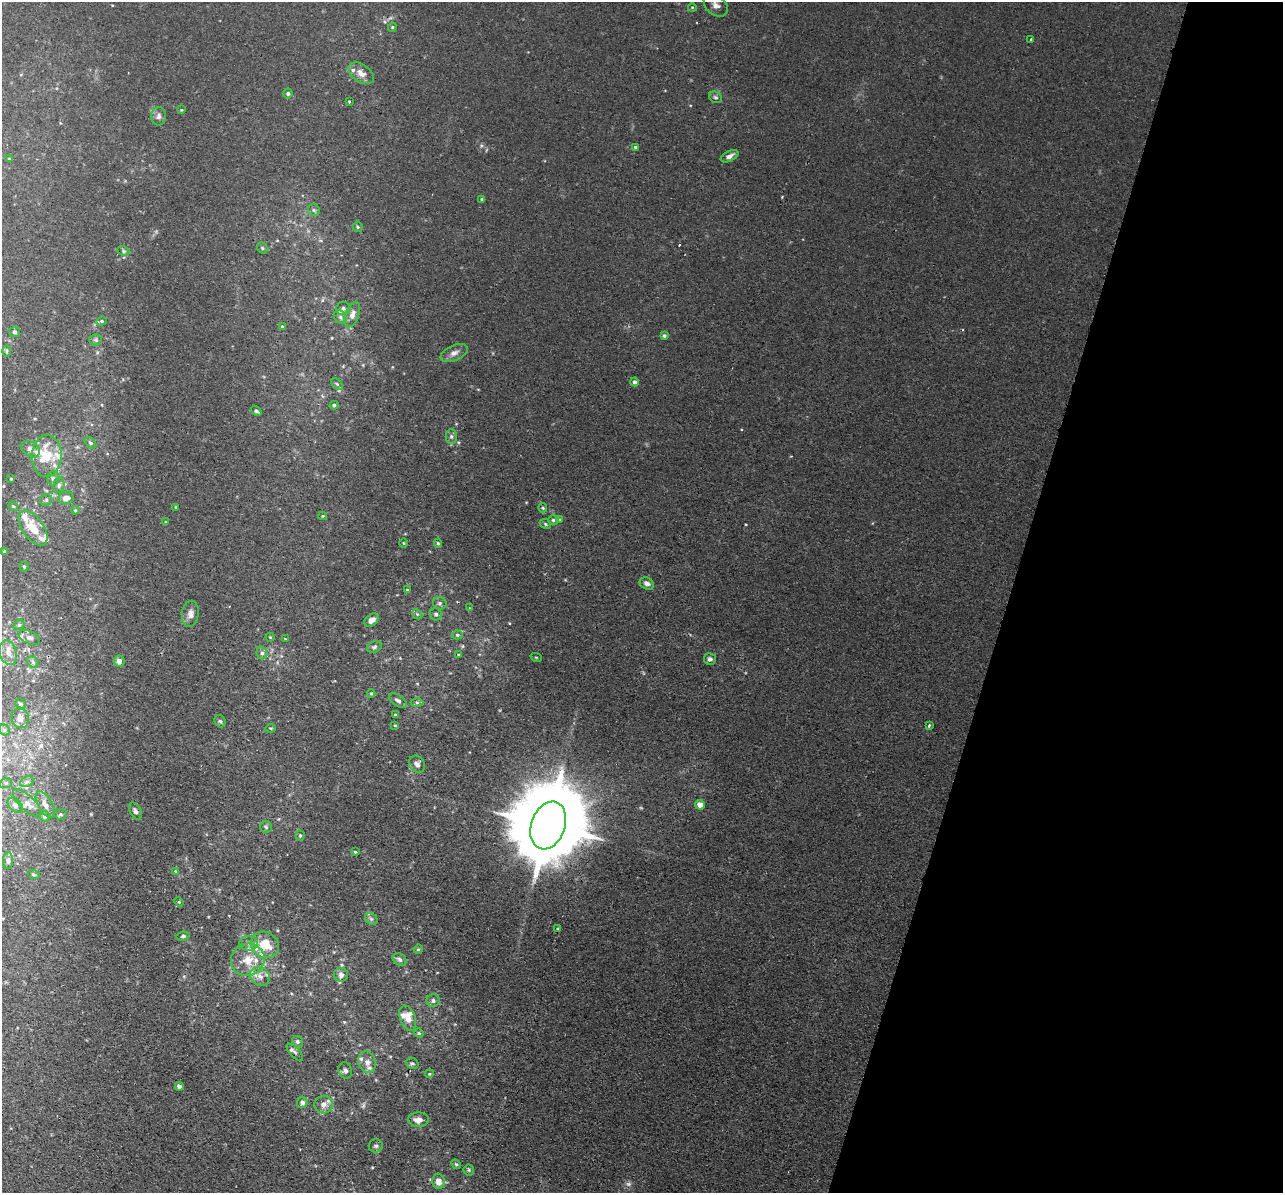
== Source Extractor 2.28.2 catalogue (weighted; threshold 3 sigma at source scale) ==
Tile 8 of 4 x 4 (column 4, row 2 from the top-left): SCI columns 3860-5140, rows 2690-3880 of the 5157 x 5256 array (HDU 1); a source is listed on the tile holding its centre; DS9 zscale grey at full resolution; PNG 1285 x 1195 px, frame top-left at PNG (2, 2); each listed source drawn as its Kron ellipse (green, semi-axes under 4 px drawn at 4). Shown black and unused: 21% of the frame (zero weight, under 2 of 3 exposures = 3% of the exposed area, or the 3 px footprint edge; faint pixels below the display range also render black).
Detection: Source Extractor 2.28.2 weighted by HDU 2 'WHT'; one run over the whole footprint, this tile lists its part. Background 0.0199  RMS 0.0051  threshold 0.0229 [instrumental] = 3 sigma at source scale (4.5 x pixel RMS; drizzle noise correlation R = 1.50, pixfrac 1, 0.05/0.05 arcsec/px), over >= 5 px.
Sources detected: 157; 3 too faint to see at this stretch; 1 cosmic-ray / hot-pixel residue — neither listed nor drawn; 21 inside a brighter listed object's ellipse — not listed separately; the other 132 listed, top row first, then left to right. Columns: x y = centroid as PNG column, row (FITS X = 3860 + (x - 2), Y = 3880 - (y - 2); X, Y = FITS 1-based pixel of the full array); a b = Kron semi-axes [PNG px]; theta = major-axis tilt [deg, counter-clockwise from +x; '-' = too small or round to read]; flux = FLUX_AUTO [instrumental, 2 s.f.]
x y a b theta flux
716 5 13 9 -41 3.2
692 7 4 3 - 0.43
392 27 4 4 - 0.51
1031 39 3 2 - 0.73
361 73 14 9 -35 3.7
288 94 5 4 - 1
715 97 7 5 -29 1
349 101 3 3 - 1.1
181 110 3 3 - 0.45
159 116 9 7 86 1.9
635 147 4 4 - 0.58
729 156 9 5 26 2
9 159 4 3 - 0.51
482 199 4 3 - 0.6
314 210 6 5 - 0.95
358 227 5 5 - 0.64
262 248 6 5 - 0.78
123 251 6 4 -28 0.91
343 308 7 6 - 1.5
352 315 13 6 70 2.5
340 317 7 5 -48 1.3
101 321 5 4 - 0.76
283 327 4 4 - 0.96
14 332 5 5 - 1.1
664 336 4 4 - 0.98
96 340 6 5 - 0.95
7 351 6 4 90 0.66
454 353 14 7 24 2.8
634 382 4 4 - 1.5
337 384 7 4 -44 0.86
334 405 4 4 - 0.96
256 411 6 4 -34 1.2
451 436 7 5 90 1.4
90 443 7 4 -44 0.97
31 449 10 7 -34 2.5
47 456 21 14 88 16
53 478 7 6 - 1.3
11 479 3 3 - 0.42
59 485 8 5 79 1.4
66 498 8 6 7 2.8
46 500 6 6 - 1.1
13 506 5 4 - 0.62
176 507 4 2 - 0.4
543 508 5 4 - 0.58
75 510 4 4 - 0.57
323 516 4 4 - 0.47
553 520 5 4 - 0.91
560 520 4 3 - 0.44
166 522 4 3 - 0.6
545 524 6 4 -25 0.73
33 528 20 10 -55 10
404 543 5 3 - 0.49
438 543 5 4 - 0.78
5 551 4 4 - 0.97
24 567 5 4 - 0.56
647 583 7 6 - 2.1
407 590 3 3 - 0.47
440 603 7 6 - 1.1
469 608 3 3 - 0.39
190 614 13 8 84 3
417 614 6 4 -45 0.66
436 614 6 6 - 1.3
372 620 8 5 39 2.7
19 625 6 5 - 0.84
457 635 5 4 - 0.74
270 637 4 4 - 0.6
29 638 11 6 -24 1.9
285 639 3 3 - 0.39
374 647 8 5 22 1.1
8 653 13 8 -73 3.8
262 653 6 5 - 1.4
459 655 4 3 - 0.48
536 657 6 3 -19 0.44
710 659 6 6 - 1.7
119 661 6 5 - 2.7
33 662 6 5 - 0.99
371 693 4 4 - 0.53
398 700 10 5 -36 2
417 702 6 4 -1 0.82
20 704 6 5 - 1.1
395 715 4 3 - 0.71
20 718 10 8 -82 3.1
220 721 6 5 - 0.95
395 725 4 3 - 0.41
929 725 3 3 - 0.96
271 728 5 4 - 0.52
4 730 6 5 - 0.84
417 764 9 7 -54 2.2
27 782 7 5 29 1
6 783 6 5 - 0.89
27 803 18 7 -43 3.4
45 804 15 7 -60 3
15 805 9 6 -45 1.9
700 805 5 4 - 5.1
135 811 9 5 -63 1.6
61 814 6 5 - 0.81
45 816 5 5 - 1.1
548 825 25 17 70 7700
266 827 6 5 - 1.1
300 835 5 4 - 0.64
355 852 4 3 - 0.51
8 861 8 5 -89 1.3
175 871 3 3 - 0.39
34 875 6 4 -19 0.65
179 902 5 4 - 0.52
371 919 7 5 -44 1
558 929 3 3 - 0.91
183 936 6 4 10 0.81
249 943 9 7 -5 2.3
265 945 14 12 -29 12
418 949 4 4 - 0.53
400 959 7 5 -36 1.4
248 960 17 16 - 9.4
341 975 7 7 - 1.9
260 976 10 8 -43 3.2
433 1001 6 6 - 1.6
408 1018 13 7 -70 4
419 1033 4 4 - 0.59
297 1042 6 5 - 1.2
295 1052 11 5 -46 1.4
367 1062 11 8 -75 3
412 1063 6 5 - 0.94
345 1071 8 6 -74 1.6
429 1074 4 3 - 0.42
179 1086 4 4 - 2.5
302 1102 5 5 - 2.1
323 1105 9 8 - 2.9
418 1120 10 7 1 3.8
376 1146 7 6 - 1.4
456 1164 5 4 - 0.63
469 1170 5 5 - 0.74
438 1181 7 6 - 4.1
Overlapping masked pixels (flux is a lower limit): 1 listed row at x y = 548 825
Isophote crosses this tile's border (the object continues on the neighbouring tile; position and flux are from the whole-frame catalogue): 1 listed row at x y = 716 5